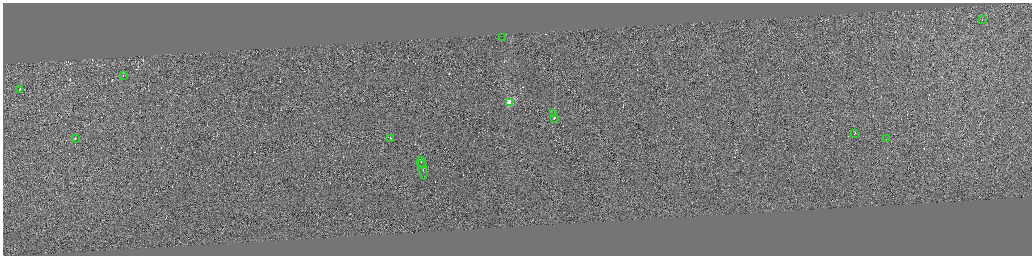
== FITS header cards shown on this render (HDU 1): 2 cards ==
NAXIS1  =                 4117
NAXIS2  =                 1014

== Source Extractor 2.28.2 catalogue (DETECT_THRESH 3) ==
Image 4117 x 1014 px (HDU 1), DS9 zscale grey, zoomed out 1/4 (1 PNG px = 4 x 4 image px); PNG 1034 x 258 px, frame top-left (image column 4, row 1011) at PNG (3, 3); each listed source drawn as its Kron ellipse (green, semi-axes under 4 px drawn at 4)
Background 0.42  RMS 3.8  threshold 11.5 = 3 sigma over >= 5 px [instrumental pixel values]
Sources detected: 297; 283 cannot appear on this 1/4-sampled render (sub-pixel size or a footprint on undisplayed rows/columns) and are neither listed nor drawn; the other 14 listed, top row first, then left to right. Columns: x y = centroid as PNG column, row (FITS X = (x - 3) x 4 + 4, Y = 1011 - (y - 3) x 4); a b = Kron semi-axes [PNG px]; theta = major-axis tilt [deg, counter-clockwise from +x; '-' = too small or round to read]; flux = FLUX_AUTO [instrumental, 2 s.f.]
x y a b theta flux
982 19 2 1 - 1.1e+04
502 37 2 1 - 1.2e+06
123 75 2 1 - 1.2e+04
19 89 2 1 - 1.5e+04
509 102 2 2 - 1.3e+05
554 114 4 1 - 1.6e+03
554 118 2 1 - 2.5e+05
854 133 2 1 - 1.7e+04
75 138 2 1 - 6.6e+04
390 138 2 1 - 2.0e+04
886 139 2 1 - 1.2e+04
421 162 5 1 - 4.3e+04
422 165 3 1 - 2.4e+04
422 168 11 1 -78 6.9e+04
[283 sub-pixel or undisplayed-footprint detections neither listed nor drawn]